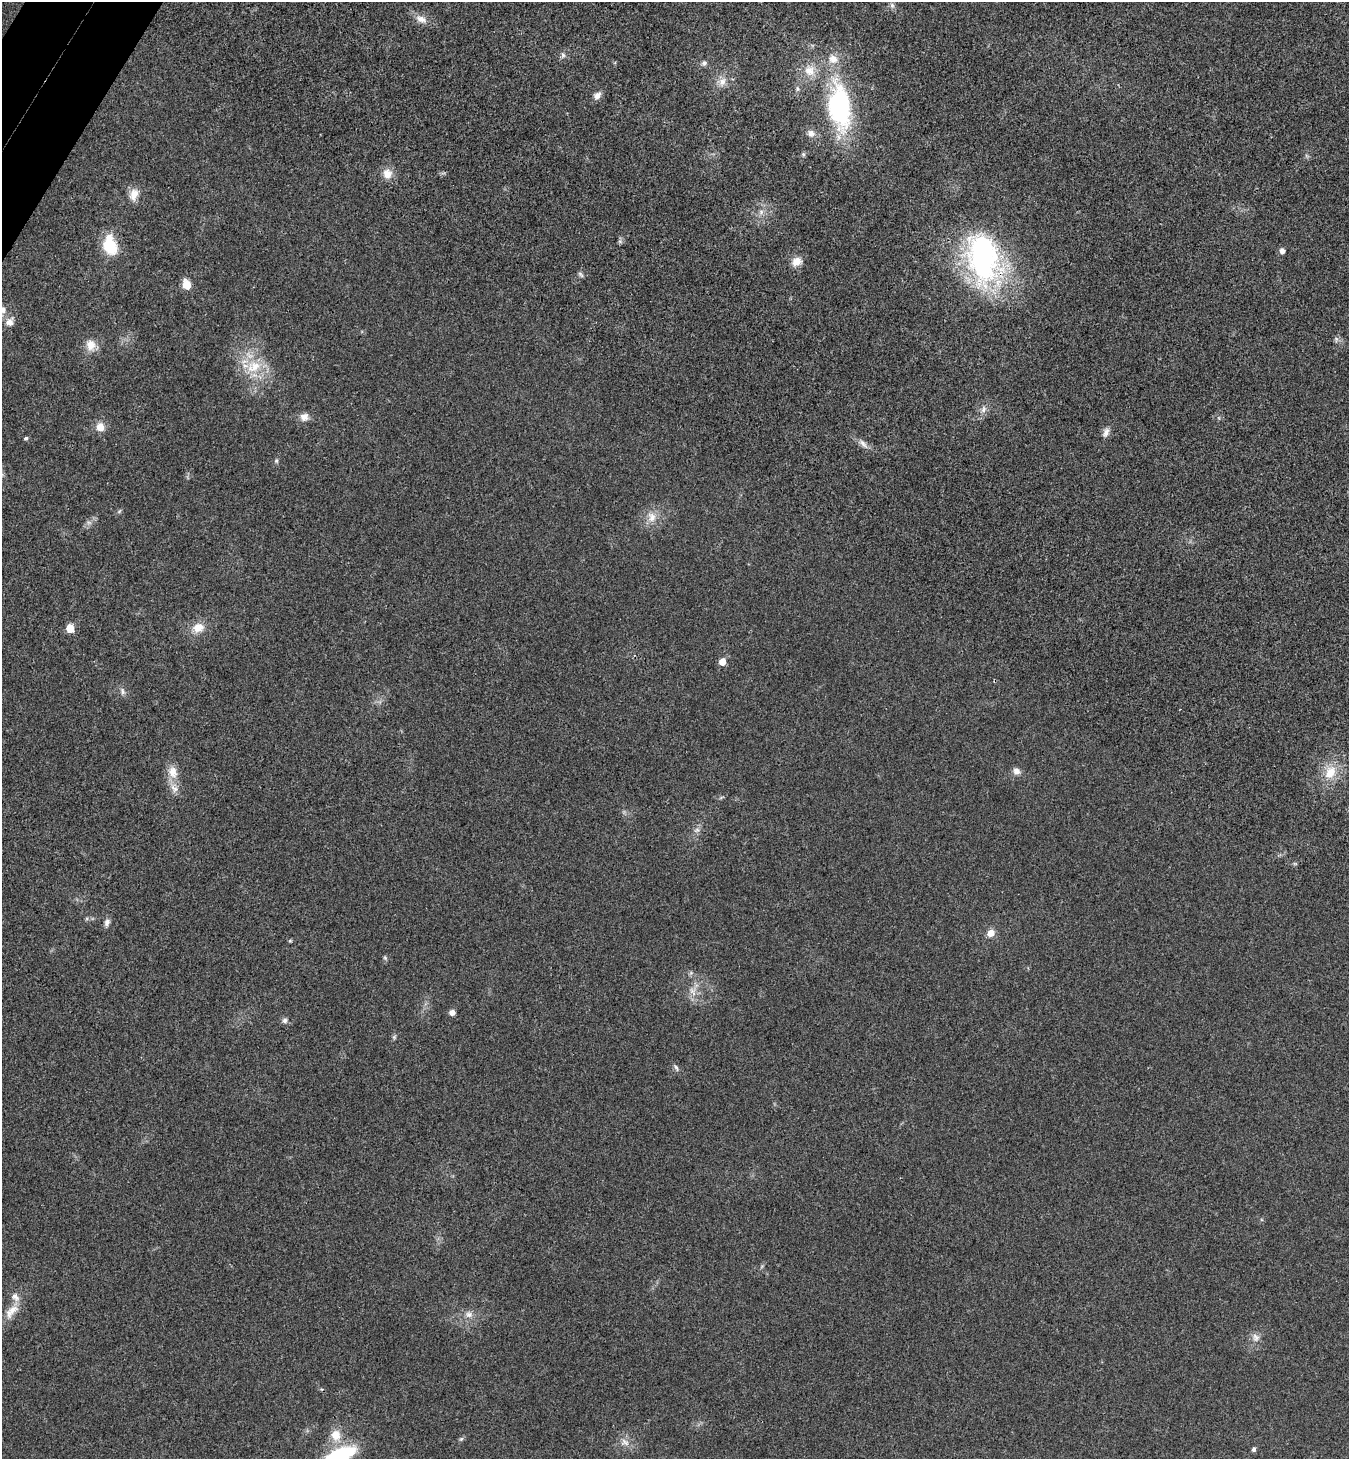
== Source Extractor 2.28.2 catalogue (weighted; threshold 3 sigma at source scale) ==
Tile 11 of 4 x 4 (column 3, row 3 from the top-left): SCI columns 2892-4238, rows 1497-2953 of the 5922 x 5901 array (HDU 1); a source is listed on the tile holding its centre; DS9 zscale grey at full resolution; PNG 1351 x 1461 px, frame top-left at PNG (2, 2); no overlay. Shown black and unused: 1% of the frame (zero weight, under 3 of 4 exposures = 6% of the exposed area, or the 3 px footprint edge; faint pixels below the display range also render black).
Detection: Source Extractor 2.28.2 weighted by HDU 2 'WHT'; one run over the whole footprint, this tile lists its part. Background 0.0196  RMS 0.0064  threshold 0.0286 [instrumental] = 3 sigma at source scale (4.5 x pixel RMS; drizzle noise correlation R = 1.50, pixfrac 1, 0.05/0.05 arcsec/px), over >= 5 px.
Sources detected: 65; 4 inside a brighter listed object's ellipse — not listed separately; the other 61 listed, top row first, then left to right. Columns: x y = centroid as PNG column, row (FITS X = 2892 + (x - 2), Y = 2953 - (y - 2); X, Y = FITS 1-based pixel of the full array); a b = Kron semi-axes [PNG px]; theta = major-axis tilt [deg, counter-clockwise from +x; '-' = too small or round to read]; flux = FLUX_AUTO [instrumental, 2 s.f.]
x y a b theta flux
892 5 8 6 -74 1.9
421 19 15 9 -20 5.6
563 55 9 6 -89 1.9
704 63 8 6 44 1.9
810 70 16 15 - 10
722 82 14 9 66 5.5
798 89 7 5 -74 1.3
597 95 11 7 52 3.6
839 107 56 27 -82 95
811 133 10 9 - 3.7
803 154 6 5 - 1
387 174 12 11 - 6.7
134 194 16 11 74 6.7
761 212 7 7 - 2.3
620 241 6 6 - 1.3
110 247 15 12 -51 23
1282 251 5 5 - 3
983 258 58 34 -75 150
797 262 13 11 27 6.3
581 274 9 4 -49 1.3
187 284 10 8 -69 7.4
10 322 10 9 - 4.3
1336 339 8 6 -78 1.6
91 345 15 12 -75 7.3
254 367 24 16 22 19
983 409 11 7 69 3.1
304 417 10 10 - 4.6
100 427 12 11 - 5.7
1106 433 14 8 67 3.4
26 438 5 4 - 1.2
863 444 17 6 -47 3.8
276 461 6 5 - 1.1
119 511 8 3 45 0.91
652 517 15 12 -83 7.5
89 523 7 4 -19 1.3
198 627 16 12 19 8.6
70 628 6 5 - 14
722 662 6 5 - 7
122 691 10 6 -70 2.1
1016 771 8 8 - 3.7
173 772 18 13 -74 8.1
1330 772 21 15 65 14
697 830 7 6 - 2
1295 864 6 4 -19 0.75
107 923 10 7 73 2.6
991 933 8 8 - 5
290 941 6 4 18 0.74
385 958 7 4 -46 0.95
693 991 14 8 -62 5.1
452 1012 5 5 - 3.8
285 1020 7 7 - 1.9
394 1037 6 5 - 1.1
676 1068 9 5 -65 1.5
12 1311 26 11 48 9.6
469 1314 10 8 -2 3.7
1256 1337 12 9 -75 4
336 1435 15 13 -76 9.9
461 1439 7 5 42 1.1
625 1442 13 10 -16 4.9
1254 1449 5 4 - 1.8
338 1456 34 13 26 59
Overlapping masked pixels (flux is a lower limit): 1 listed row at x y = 983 258
Isophote crosses this tile's border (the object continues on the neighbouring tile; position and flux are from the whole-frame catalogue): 1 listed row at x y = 338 1456